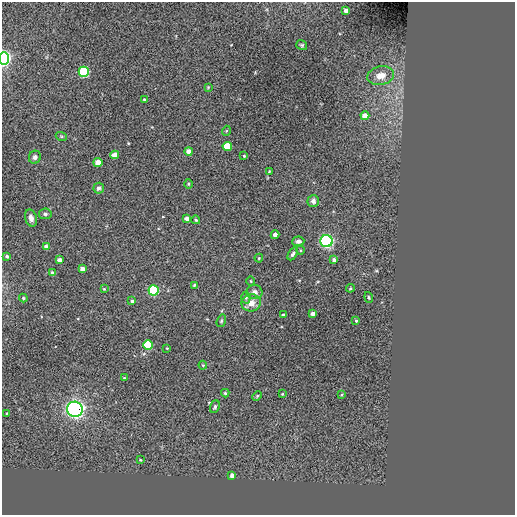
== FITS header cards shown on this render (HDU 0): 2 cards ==
NAXIS1  =                  513 / NUMBER OF ELEMENTS ALONG THIS AXIS
NAXIS2  =                  513 / NUMBER OF ELEMENTS ALONG THIS AXIS

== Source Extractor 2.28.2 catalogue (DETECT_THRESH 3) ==
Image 513 x 513 px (HDU 0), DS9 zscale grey, 1 PNG px = 1 image px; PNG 517 x 517 px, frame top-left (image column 1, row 513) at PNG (2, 2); each listed source drawn as its Kron ellipse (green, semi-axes under 4 px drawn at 4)
Background -3.68e-07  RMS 44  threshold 131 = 3 sigma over >= 5 px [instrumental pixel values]
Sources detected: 64; all 64 listed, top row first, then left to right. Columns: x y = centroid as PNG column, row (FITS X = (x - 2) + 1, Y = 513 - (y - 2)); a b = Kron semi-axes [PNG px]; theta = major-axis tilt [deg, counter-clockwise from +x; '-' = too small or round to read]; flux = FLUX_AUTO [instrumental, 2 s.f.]
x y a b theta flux
346 11 4 4 - 2.0e+04
302 45 6 5 - 4.8e+03
4 58 6 5 - 8.4e+05
84 72 5 5 - 3.4e+05
381 76 13 9 12 2.8e+04
208 87 4 4 - 2.4e+03
144 99 3 3 - 2.8e+03
365 116 4 4 - 3.4e+04
226 131 5 3 - 2.6e+03
61 136 5 3 - 3.1e+03
227 146 4 4 - 1.1e+05
189 151 4 4 - 2.1e+04
114 155 4 4 - 2.7e+04
244 156 3 3 - 2.6e+03
35 157 6 6 - 7.9e+03
98 162 4 4 - 4.4e+04
269 172 3 3 - 2.5e+03
189 184 5 3 - 2.9e+03
99 188 5 5 - 7.3e+03
313 201 6 6 - 9.5e+03
45 214 6 5 - 6.3e+03
31 218 9 5 -72 1.3e+04
187 218 4 4 - 1.5e+04
196 220 4 3 - 3.4e+03
275 235 4 4 - 1.7e+04
298 241 6 5 - 9.4e+03
327 241 6 6 - 7.5e+05
46 247 4 4 - 1.8e+04
300 250 4 3 - 2.4e+03
293 254 7 4 58 7.5e+03
7 256 3 3 - 6.3e+03
259 258 4 4 - 3.1e+03
59 260 4 4 - 1.2e+04
334 260 4 3 - 1.1e+04
82 269 4 4 - 2.2e+04
53 273 4 4 - 1.3e+04
251 281 5 3 - 2.5e+03
194 285 3 3 - 2.7e+03
350 288 4 4 - 3.1e+03
104 289 3 3 - 2.9e+03
154 290 5 5 - 3.4e+05
254 292 8 7 - 1.2e+04
369 297 5 4 - 3.7e+03
23 298 4 3 - 3.3e+03
246 298 6 5 - 5.6e+03
132 301 4 4 - 6.4e+03
251 303 9 8 - 2.5e+04
313 313 4 3 - 1.4e+04
283 315 3 3 - 5.9e+03
221 321 6 4 72 4.2e+03
356 321 3 3 - 3.5e+03
148 345 5 4 - 1.7e+05
167 348 3 2 - 2.4e+03
203 365 4 4 - 2.7e+03
124 378 4 3 - 2.4e+03
225 393 4 4 - 3.8e+03
282 394 3 3 - 2.2e+03
342 395 4 3 - 3.3e+03
257 396 5 3 - 3.1e+03
215 407 6 4 69 5.1e+03
75 409 8 7 - 1.3e+06
7 413 3 2 - 2.1e+03
140 460 3 3 - 2.4e+03
232 475 4 4 - 1.5e+04
At the frame edge (FLAGS 8, measured only in part): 1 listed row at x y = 4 58